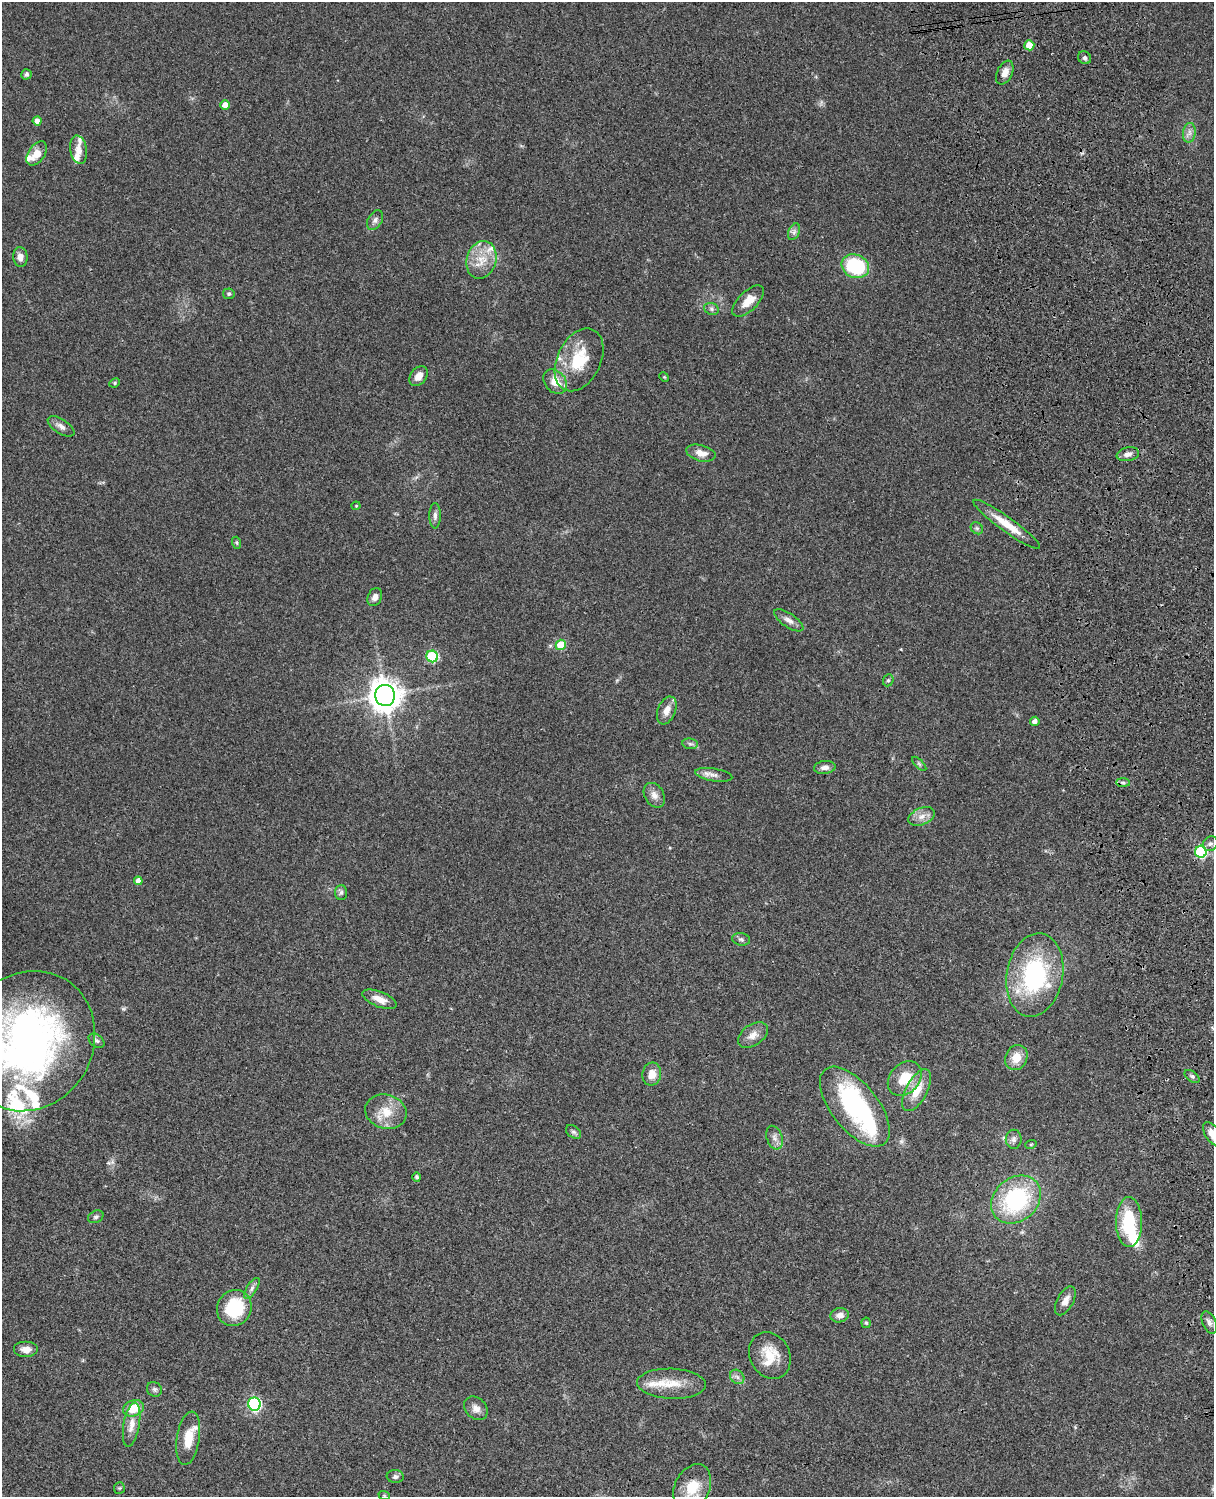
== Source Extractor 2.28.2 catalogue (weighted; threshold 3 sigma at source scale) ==
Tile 6 of 4 x 3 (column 2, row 2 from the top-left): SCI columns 1334-2545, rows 1773-3267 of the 5088 x 4926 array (HDU 1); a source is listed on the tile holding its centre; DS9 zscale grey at full resolution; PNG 1216 x 1499 px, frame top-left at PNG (2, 2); each listed source drawn as its Kron ellipse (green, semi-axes under 4 px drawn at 4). Shown black and unused: <1% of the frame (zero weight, under 3 of 4 exposures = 6% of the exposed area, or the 3 px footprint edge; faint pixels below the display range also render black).
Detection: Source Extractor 2.28.2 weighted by HDU 2 'WHT'; one run over the whole footprint, this tile lists its part. Background 0.0871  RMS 0.0061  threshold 0.0272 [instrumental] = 3 sigma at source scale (4.5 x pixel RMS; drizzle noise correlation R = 1.50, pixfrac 1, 0.05/0.05 arcsec/px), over >= 5 px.
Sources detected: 110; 4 inside a brighter object's white glare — neither listed nor drawn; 15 inside a brighter listed object's ellipse — not listed separately; the other 91 listed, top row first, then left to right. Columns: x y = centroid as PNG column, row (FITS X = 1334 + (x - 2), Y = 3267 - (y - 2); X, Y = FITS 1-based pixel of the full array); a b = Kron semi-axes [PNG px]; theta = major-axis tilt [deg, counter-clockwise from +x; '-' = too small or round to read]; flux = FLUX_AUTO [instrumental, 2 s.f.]
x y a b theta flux
1029 45 5 5 - 9.5
1085 58 7 6 - 1.4
1005 73 12 7 65 4.7
26 74 5 5 - 1.5
225 105 5 4 - 4.5
37 121 4 4 - 2.8
1189 133 10 6 83 2.6
78 150 14 8 -79 4.5
37 153 13 8 55 7.5
375 220 10 7 60 2.3
794 232 9 5 66 1.9
20 257 10 7 -85 3.5
481 260 19 15 73 12
855 266 14 11 -24 38
229 294 6 5 - 1.1
748 301 20 9 44 7.4
711 309 7 6 - 1.6
579 360 33 21 64 27
419 376 11 8 51 5.2
664 377 5 4 - 0.59
555 382 13 10 -49 10
115 383 5 4 - 0.86
61 426 15 7 -33 3.2
701 453 15 8 -14 5.6
1128 454 11 6 10 2.9
356 506 4 4 - 0.61
435 516 13 5 -90 2.2
1007 524 41 7 -36 12
977 528 7 5 -44 1.1
237 543 6 4 -72 0.81
375 597 9 7 67 3.2
789 620 17 7 -34 3.6
561 645 5 5 - 18
432 656 6 5 - 46
888 680 6 5 - 1.1
385 695 10 10 - 900
667 710 14 9 67 5.6
1035 721 5 4 - 2.6
690 744 8 5 -8 1.4
919 764 9 3 -45 0.96
825 767 11 6 6 3.1
714 775 19 6 -9 3.4
1123 783 7 4 -1 1.5
654 795 13 9 -60 4
922 816 14 8 21 4.7
1210 844 8 7 - 2
1201 852 6 6 - 59
138 881 4 4 - 5.1
341 892 7 6 - 1.4
741 939 9 6 -9 1.7
1035 975 42 28 80 71
380 999 18 7 -22 5.9
753 1035 17 10 35 5.4
28 1041 72 65 58 270
96 1041 9 6 -38 1.6
1016 1058 13 10 61 8.4
652 1074 11 9 79 6.4
1192 1076 8 5 -36 1.3
905 1078 19 14 46 15
917 1090 23 10 61 12
855 1107 47 23 -51 63
386 1112 21 17 -16 12
573 1132 8 6 -39 1.4
1213 1134 14 7 -54 7.8
774 1138 12 8 -72 3.1
1014 1139 9 8 - 2.4
1031 1144 6 3 19 0.62
417 1177 4 4 - 1.3
1016 1200 27 21 41 63
96 1217 8 6 28 1.4
1129 1222 25 13 -89 31
252 1288 12 5 58 1.9
1065 1301 16 8 61 4.3
234 1308 18 17 - 31
840 1315 9 7 11 3.9
866 1323 5 4 - 0.87
1209 1323 12 6 -67 2.6
26 1349 12 8 0 3.9
770 1355 24 20 -61 15
737 1377 8 6 -45 1.9
671 1384 34 15 -2 15
154 1389 8 7 - 1.5
254 1404 6 6 - 94
134 1408 10 8 22 11
476 1408 13 10 -45 4.1
132 1425 22 8 80 5.7
188 1438 27 11 81 11
395 1477 8 6 -4 1.7
692 1487 24 17 63 16
119 1488 6 5 - 0.76
384 1495 6 3 -18 0.57
Overlapping masked pixels (flux is a lower limit): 1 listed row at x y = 1007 524
Isophote crosses this tile's border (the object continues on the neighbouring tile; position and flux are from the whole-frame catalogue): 3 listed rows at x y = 28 1041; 1213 1134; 692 1487